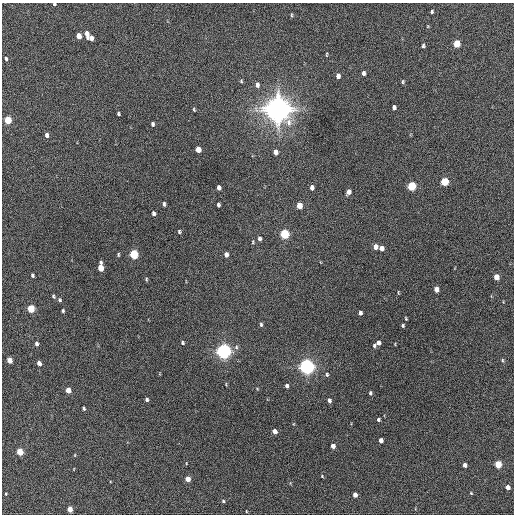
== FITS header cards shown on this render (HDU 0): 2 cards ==
NAXIS1  =                  512 / Axis length
NAXIS2  =                  512 / Axis length

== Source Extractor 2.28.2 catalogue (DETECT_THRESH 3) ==
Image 512 x 512 px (HDU 0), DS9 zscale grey, 1 PNG px = 1 image px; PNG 516 x 516 px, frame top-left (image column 1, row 512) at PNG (2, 3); no overlay
Background 219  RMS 14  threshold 43.3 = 3 sigma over >= 5 px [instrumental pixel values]
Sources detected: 91; all 91 listed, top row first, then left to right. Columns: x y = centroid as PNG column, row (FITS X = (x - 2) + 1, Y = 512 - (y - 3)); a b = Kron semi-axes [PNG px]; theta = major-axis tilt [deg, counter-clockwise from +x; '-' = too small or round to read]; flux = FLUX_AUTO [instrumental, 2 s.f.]
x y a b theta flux
54 4 3 3 - 1.2e+03
432 12 4 3 - 1.5e+03
291 15 5 3 - 1.1e+03
87 34 8 4 -77 7.2e+03
79 36 5 4 - 9.6e+03
91 38 5 4 - 5.3e+03
457 44 5 4 - 2.8e+04
423 46 5 3 - 1.7e+03
326 55 6 3 89 9.3e+02
6 59 4 3 - 1.5e+03
363 73 5 4 - 3.0e+03
338 76 5 4 - 4.4e+03
241 81 5 4 - 1.1e+03
403 82 5 4 - 1.3e+03
257 85 7 5 79 3.2e+03
394 107 4 4 - 2.8e+03
278 109 8 8 - 1.6e+06
194 110 5 3 - 1.0e+03
118 114 4 3 - 1.5e+03
8 120 5 4 - 2.9e+04
152 124 4 3 - 1.9e+03
47 135 5 4 - 3.1e+03
198 149 5 4 - 1.1e+04
275 152 5 4 - 5.9e+03
445 182 5 5 - 3.9e+04
411 186 5 5 - 5.6e+04
219 187 5 4 - 3.6e+03
312 187 5 4 - 3.6e+03
349 192 5 4 - 4.5e+03
164 204 5 3 - 1.9e+03
218 205 4 3 - 1.9e+03
299 205 5 4 - 1.4e+04
153 213 4 3 - 2.6e+03
179 232 4 3 - 1.4e+03
284 234 5 5 - 6.3e+04
259 239 5 4 - 2.7e+03
253 242 6 4 -81 1.1e+03
375 247 5 4 - 6.2e+03
381 248 5 4 - 6.3e+03
118 254 5 3 - 1.2e+03
134 254 5 5 - 6.2e+04
226 255 5 4 - 4.4e+03
101 268 7 4 -87 1.8e+04
32 275 4 3 - 1.6e+03
496 277 5 4 - 1.2e+04
146 279 5 4 - 1.1e+03
436 289 5 4 - 7.7e+03
398 292 5 3 - 7.9e+02
53 296 5 3 - 1.5e+03
59 300 5 5 - 1.6e+03
31 309 5 4 - 3.3e+04
63 311 4 3 - 1.4e+03
360 313 4 3 - 2.5e+03
406 318 4 2 - 9.3e+02
261 324 5 4 - 1.6e+03
403 325 3 3 - 1.4e+03
36 343 5 4 - 2.6e+03
183 343 5 4 - 1.4e+03
378 343 4 4 - 3.7e+03
374 346 6 4 79 1.6e+03
236 347 6 5 - 1.9e+03
223 351 6 5 - 4.7e+05
9 360 5 4 - 1.1e+04
502 360 5 4 - 1.2e+03
39 363 4 4 - 5.9e+03
307 367 6 5 - 5.2e+05
327 374 6 5 - 1.6e+03
287 386 5 4 - 2.8e+03
68 390 5 4 - 1.2e+04
370 393 5 3 - 1.6e+03
147 399 4 3 - 2.2e+03
329 400 5 4 - 3.0e+03
83 408 4 3 - 1.7e+03
378 420 4 3 - 1.7e+03
275 431 5 4 - 6.6e+03
381 440 4 4 - 4.6e+03
333 446 4 4 - 5.7e+03
20 452 5 4 - 2.5e+04
75 455 5 3 - 7.2e+02
186 463 4 2 - 5.7e+02
498 464 5 4 - 3.1e+04
465 465 4 4 - 4.3e+03
322 476 4 3 - 8.7e+02
188 479 4 4 - 1.0e+04
508 487 4 4 - 7.1e+03
471 493 4 3 - 7.9e+02
6 494 4 3 - 9.5e+02
355 495 4 4 - 5.8e+03
223 501 4 4 - 1.3e+03
70 509 4 4 - 1.2e+04
246 511 3 2 - 7.2e+02
At the frame edge (FLAGS 8, measured only in part): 1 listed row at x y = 54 4